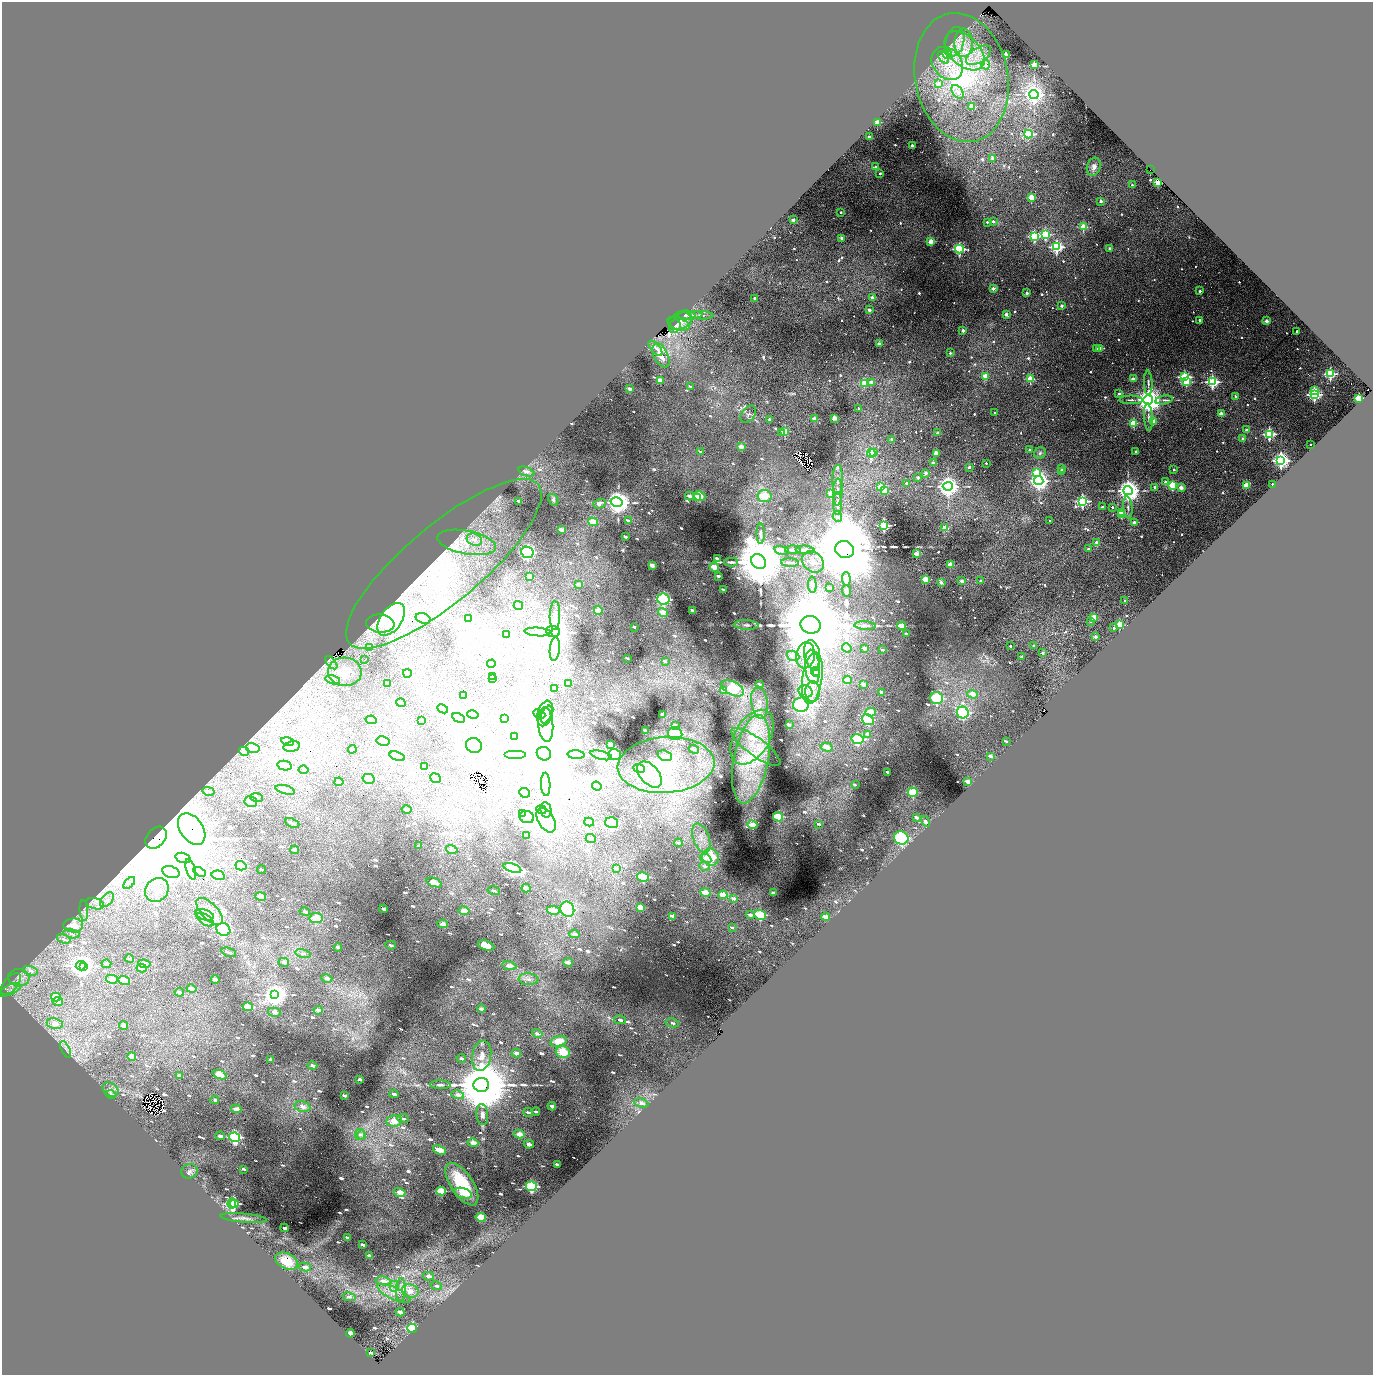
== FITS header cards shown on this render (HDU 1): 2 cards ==
NAXIS1  =                 2742
NAXIS2  =                 2745

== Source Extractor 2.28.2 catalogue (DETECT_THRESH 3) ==
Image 2742 x 2745 px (HDU 1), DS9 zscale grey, zoomed out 1/2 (1 PNG px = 2 x 2 image px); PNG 1375 x 1377 px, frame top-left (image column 2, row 2745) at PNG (2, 2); each listed source drawn as its Kron ellipse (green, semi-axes under 4 px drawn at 4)
Background 0.323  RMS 0.041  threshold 0.122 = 3 sigma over >= 5 px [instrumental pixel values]
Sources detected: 1229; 95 cannot appear on this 1/2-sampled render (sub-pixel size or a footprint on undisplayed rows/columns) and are neither listed nor drawn; of the other 1134, the 500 brightest by FLUX_AUTO listed and drawn (634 fainter detections omitted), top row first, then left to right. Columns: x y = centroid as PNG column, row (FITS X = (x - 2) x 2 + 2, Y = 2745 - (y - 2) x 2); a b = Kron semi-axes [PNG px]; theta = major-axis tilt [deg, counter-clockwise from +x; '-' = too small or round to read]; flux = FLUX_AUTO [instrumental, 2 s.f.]
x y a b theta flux
955 42 15 9 77 90
964 43 14 9 -89 130
965 51 24 14 -43 360
947 54 5 4 - 150
978 55 14 7 33 110
1006 55 2 2 - 300
943 57 7 4 -52 37
947 63 18 14 -52 170
986 65 4 4 - 34
1034 65 3 3 - 320
962 77 65 46 -78 1300
938 84 3 2 - 110
958 92 8 5 -51 49
1034 95 4 4 - 5500
972 107 3 3 - 220
877 122 2 2 - 140
1028 134 4 3 - 600
869 137 2 2 - 59
912 145 2 2 - 58
992 158 2 2 - 92
875 167 2 2 - 33
1094 167 9 6 71 74
1150 170 2 1 - 52
880 173 2 2 - 23
1158 182 3 2 - 210
1132 185 2 2 - 24
1031 197 3 3 - 300
1101 201 2 2 - 37
841 212 2 2 - 22
793 220 2 2 - 75
993 221 2 2 - 41
987 222 2 2 - 23
1083 227 3 3 - 310
1045 234 4 3 - 760
1034 236 4 3 - 950
841 238 3 2 - 65
931 242 2 2 - 180
1057 247 4 4 - 1700
959 249 4 4 - 1500
1110 249 2 2 - 58
993 288 2 2 - 82
1200 291 2 2 - 32
1027 293 2 2 - 51
872 297 2 2 - 61
754 298 2 2 - 40
1062 306 2 2 - 64
869 310 2 2 - 51
1006 314 2 2 - 95
686 315 9 4 -3 24
691 315 12 4 4 33
701 315 12 3 -2 22
1200 320 2 2 - 57
680 321 12 8 19 51
1266 321 2 2 - 130
678 324 11 6 -21 33
675 326 7 5 67 32
963 331 2 2 - 72
1297 331 2 2 - 29
879 344 2 2 - 100
656 348 9 4 -50 28
1099 348 2 2 - 66
1096 349 2 2 - 23
950 353 2 2 - 26
661 355 13 7 -64 160
1330 374 3 3 - 1200
985 376 3 2 - 190
1184 377 4 3 - 1200
1030 379 3 3 - 380
1133 379 2 2 - 130
660 380 4 3 - 82
871 382 3 3 - 56
1186 382 3 3 - 440
1212 382 4 4 - 1600
864 383 3 3 - 340
1148 383 12 3 -89 25
691 387 3 2 - 25
630 389 3 2 - 59
1314 391 4 3 - 120
1119 394 2 2 - 26
1314 394 4 3 - 2100
1235 396 2 2 - 55
1359 398 3 3 - 580
1131 400 11 3 -1 23
1148 400 5 5 - 16000
1164 400 9 4 10 25
859 409 2 2 - 36
995 413 2 2 - 22
748 414 9 6 52 27
1221 414 2 2 - 150
1148 417 14 4 -86 36
834 418 2 2 - 150
769 419 2 2 - 36
815 419 3 2 - 180
1153 421 2 2 - 130
1134 423 3 3 - 370
1246 430 2 2 - 28
785 431 3 2 - 330
782 432 3 2 - 31
937 433 2 2 - 41
1269 434 4 3 - 1200
891 439 2 2 - 41
1243 439 2 2 - 60
1310 444 2 2 - 26
741 447 4 3 - 87
1029 449 2 2 - 31
700 452 3 2 - 24
1136 452 2 2 - 45
871 453 4 4 - 720
873 453 2 2 - 140
936 453 3 2 - 190
1040 453 6 5 - 24
1281 460 4 4 - 3900
933 463 2 2 - 110
986 463 2 2 - 27
969 467 2 2 - 51
1061 468 2 2 - 37
1174 470 2 2 - 24
1061 471 2 2 - 44
526 472 8 4 -19 39
925 473 2 2 - 79
1036 473 4 3 - 350
918 478 2 2 - 49
838 480 15 5 89 48
1039 481 4 4 - 4800
1165 482 2 2 - 72
906 483 2 2 - 34
1272 484 2 2 - 22
1172 485 3 3 - 420
1246 485 2 2 - 220
948 486 5 4 - 6800
881 487 3 3 - 330
1155 487 2 2 - 39
1181 488 2 2 - 140
884 490 3 3 - 200
1128 491 5 4 - 10000
838 492 13 4 88 50
831 494 3 3 - 290
689 496 4 3 - 40
699 496 6 4 -13 180
764 496 7 6 - 220
697 497 2 2 - 33
553 500 6 4 -62 25
519 501 4 2 - 24
1082 501 4 4 - 1500
617 502 6 5 - 9400
599 504 6 4 16 60
838 504 11 4 89 48
1102 507 2 2 - 54
1112 507 2 2 - 23
1128 507 11 4 -84 30
1121 513 3 2 - 160
1122 515 2 2 - 140
837 517 5 4 - 40
628 520 3 2 - 29
1049 521 2 2 - 26
593 522 5 4 - 150
1134 522 2 2 - 74
884 525 3 3 - 1200
944 528 3 2 - 160
561 530 4 2 - 68
761 534 10 3 -90 27
626 537 3 2 - 29
474 540 8 6 -19 67
467 542 30 11 -11 310
1097 543 2 2 - 150
844 549 9 8 - 170000
1088 549 2 2 - 44
782 550 7 4 -12 56
793 550 8 3 -4 28
805 550 9 3 -4 51
527 552 6 5 - 1200
917 554 2 2 - 190
717 558 3 2 - 34
731 562 7 2 -2 22
759 562 8 6 -51 80000
813 562 12 9 -41 63
790 563 9 3 -3 25
444 564 123 38 40 2100
652 565 3 2 - 71
950 565 2 2 - 240
714 567 5 3 - 130
719 576 3 2 - 28
530 577 4 3 - 100
846 579 7 3 -86 78
925 579 3 3 - 320
962 581 2 2 - 140
980 581 2 2 - 47
941 582 2 2 - 110
579 584 4 3 - 58
812 585 8 4 -88 27
829 588 3 2 - 31
723 590 3 2 - 29
846 591 6 2 -88 24
663 599 6 5 - 1200
1125 600 2 2 - 47
518 605 5 3 - 79
598 610 5 4 - 120
693 611 4 2 - 55
663 613 5 4 - 110
555 615 14 5 88 51
1093 617 3 3 - 300
423 618 8 5 -17 22
469 618 3 2 - 25
391 619 18 10 55 2100
1090 621 3 2 - 30
380 624 14 9 -5 160
1119 624 3 3 - 390
747 625 12 5 -3 32
811 625 10 9 - 130000
865 625 11 3 -3 27
902 626 4 3 - 110
634 627 2 2 - 32
1114 628 2 2 - 54
553 631 6 5 - 11000
538 632 13 4 -3 40
555 633 3 2 - 1600
907 634 3 2 - 23
506 635 3 2 - 21
1095 637 2 2 - 110
1010 646 2 2 - 23
1034 646 2 2 - 66
370 647 4 3 - 76
847 648 5 3 - 22
865 648 3 2 - 39
555 649 12 5 85 39
883 650 3 2 - 21
1042 653 2 2 - 45
812 654 14 8 -81 150
805 655 13 9 82 120
793 656 6 5 - 76
1021 657 2 2 - 69
628 658 3 2 - 28
365 660 2 1 - 29
665 661 4 3 - 22
331 663 8 4 -52 32
491 664 4 3 - 87
812 667 17 7 -83 130
816 671 4 4 - 56
345 672 17 14 -4 210
407 673 4 3 - 38
817 673 3 3 - 31
492 677 3 3 - 51
812 678 26 10 82 240
493 679 4 2 - 61
333 680 7 4 -14 28
848 680 4 3 - 74
388 683 3 2 - 36
568 683 3 2 - 44
759 684 3 2 - 22
864 684 3 2 - 53
555 688 3 2 - 45
733 688 12 6 -27 400
724 690 3 3 - 68
806 691 7 6 - 61
812 691 10 7 90 78
882 692 3 2 - 29
973 694 5 4 - 94
463 695 3 2 - 32
936 698 6 6 - 500
759 702 16 8 -83 100
401 703 5 3 - 70
801 705 8 7 - 1800
443 709 6 4 -26 55
871 712 5 4 - 120
963 712 6 5 - 1200
545 713 13 7 73 64
539 714 6 4 -25 30
547 714 9 5 65 31
473 715 6 3 -12 29
663 715 3 2 - 97
459 718 6 4 -29 29
505 719 4 3 - 96
371 720 5 3 - 56
868 720 6 5 - 360
421 721 3 2 - 35
546 725 17 7 -86 120
675 725 3 2 - 34
789 725 3 2 - 41
645 731 3 2 - 25
675 734 7 6 - 400
868 734 4 3 - 49
514 737 4 3 - 99
752 737 30 17 59 420
857 739 6 5 - 730
288 741 6 4 -12 57
383 741 6 4 -11 73
1006 741 3 2 - 25
474 745 8 7 - 810
611 745 4 3 - 98
291 746 8 5 11 28
756 747 29 9 -36 130
826 747 6 4 -16 75
253 748 7 4 -14 72
352 749 4 2 - 33
694 749 5 4 - 31
244 751 5 4 - 54
516 754 11 3 0 41
544 754 7 6 - 91000
615 754 6 5 - 340
576 755 8 3 -3 24
601 755 11 4 -15 27
397 756 8 4 -18 32
665 756 7 5 -20 44
991 756 4 3 - 31
751 759 45 17 79 750
666 765 48 28 4 660
285 766 7 4 -12 68
424 766 4 2 - 28
639 768 6 4 -21 55
304 770 5 3 - 29
888 772 3 2 - 29
650 774 15 9 -49 180
435 778 5 4 - 280
369 779 6 5 - 270
339 782 4 3 - 74
968 782 3 3 - 87
546 784 11 4 -87 40
855 785 2 2 - 24
597 786 5 3 - 41
285 790 10 4 -15 23
209 791 6 3 -13 27
913 792 5 4 - 330
525 793 5 4 - 250
256 797 6 4 -8 22
251 802 6 5 - 250
407 810 5 3 - 36
541 810 5 3 - 24
546 810 8 5 -78 28
523 813 4 3 - 170
527 817 7 6 - 3400
778 817 5 4 - 220
917 818 4 2 - 52
546 820 13 8 -60 100
925 821 6 4 -58 27
589 822 5 3 - 47
292 823 7 2 -23 52
612 823 6 5 - 310
819 824 4 3 - 22
752 825 5 4 - 110
192 829 17 11 -55 3500
526 835 3 2 - 37
156 838 12 9 50 170000
701 838 15 8 -69 100
901 838 7 6 - 890
591 839 5 3 - 76
678 843 4 3 - 32
419 846 4 2 - 22
452 849 6 4 -16 62
295 850 4 3 - 48
711 857 9 8 - 300
183 858 8 5 -18 40
706 858 6 4 -29 38
241 866 5 4 - 550
705 866 5 3 - 36
512 868 9 4 -17 3100
616 868 4 3 - 45
191 869 10 4 -72 44
261 870 4 2 - 30
171 872 9 5 -19 52
199 872 7 4 -27 25
218 875 7 4 -15 82
643 877 6 4 -13 320
129 883 7 3 44 25
434 883 8 4 -21 110
526 888 4 3 - 52
157 890 13 11 49 84
494 891 6 3 -12 25
706 892 5 4 - 120
774 893 3 2 - 62
723 895 4 3 - 130
260 896 5 3 - 65
734 899 4 2 - 44
107 900 9 5 45 45
95 904 9 5 -16 48
640 907 4 3 - 120
384 909 4 3 - 48
567 909 8 7 - 740
84 910 10 4 -85 31
553 910 6 4 -10 100
209 911 17 8 -45 130
464 911 5 3 - 71
305 912 5 3 - 28
205 915 10 5 -15 89
750 915 4 3 - 40
760 915 6 4 -25 330
672 916 3 2 - 32
826 917 4 3 - 73
316 918 6 5 - 130
205 920 10 5 -34 45
443 924 5 3 - 59
73 925 10 7 -3 150
732 928 3 2 - 24
223 930 7 6 - 930
71 934 8 4 -12 23
574 934 5 3 - 41
64 939 7 4 -17 26
391 945 5 3 - 24
486 945 8 4 -19 140
338 947 4 2 - 33
229 952 8 2 -20 45
303 954 7 4 -12 26
129 959 5 3 - 33
284 962 5 3 - 30
568 962 5 3 - 49
106 964 5 3 - 54
144 964 6 3 -8 56
81 966 5 4 - 6500
83 966 2 2 - 440
509 966 7 4 -11 57
142 968 5 3 - 110
30 971 8 4 -17 37
19 978 11 8 -5 61
327 978 5 3 - 45
112 979 6 4 -13 120
215 979 4 2 - 48
528 979 10 6 -5 44
124 981 6 4 -17 120
11 984 13 7 48 64
191 989 5 3 - 64
10 990 12 5 24 45
179 992 5 3 - 36
274 995 4 3 - 14000
56 997 5 3 - 110
58 1002 5 3 - 38
248 1007 5 3 - 120
481 1009 4 3 - 33
318 1010 4 3 - 58
274 1012 6 4 -13 52
620 1020 6 3 -12 31
672 1023 7 4 -12 28
55 1024 8 5 -10 68
124 1026 4 3 - 63
537 1033 5 3 - 33
558 1041 8 5 16 160
66 1049 9 4 -63 23
563 1052 7 5 -18 190
516 1053 5 3 - 43
132 1056 4 3 - 86
482 1056 15 9 79 88
461 1058 4 2 - 24
271 1059 4 2 - 23
312 1066 5 3 - 37
179 1075 4 2 - 27
220 1075 8 4 -20 120
360 1079 4 2 - 34
440 1085 10 3 -3 22
481 1085 8 7 - 89000
111 1089 8 6 -35 32
111 1094 5 3 - 42
394 1094 4 2 - 33
344 1095 4 2 - 27
457 1095 6 4 -13 58
215 1100 4 3 - 25
641 1103 7 4 -17 48
302 1106 8 5 -13 80
552 1106 4 2 - 44
236 1109 5 3 - 72
536 1111 4 2 - 27
528 1112 5 3 - 28
482 1115 10 6 -84 38
403 1118 6 3 -7 23
394 1121 8 5 8 110
360 1134 5 5 - 34
519 1134 5 3 - 83
362 1135 5 4 - 23
220 1136 4 3 - 34
234 1137 5 4 - 1400
473 1143 5 4 - 81
529 1144 5 3 - 56
439 1150 7 4 -20 110
557 1164 4 2 - 37
244 1169 4 2 - 26
189 1171 8 7 - 31
462 1184 24 11 -56 540
531 1186 5 4 - 750
441 1191 5 4 - 190
400 1192 6 4 -15 82
463 1193 9 4 -18 110
232 1203 5 4 - 880
234 1204 4 3 - 350
481 1217 5 4 - 140
244 1218 23 4 -5 53
285 1228 4 2 - 42
347 1237 4 2 - 26
362 1245 4 2 - 32
369 1255 4 2 - 39
287 1261 12 7 -26 210
305 1267 6 4 -12 48
428 1276 5 3 - 49
383 1281 7 4 -11 66
394 1286 5 4 - 26
436 1286 6 3 -13 27
401 1290 12 5 88 56
410 1291 8 6 -18 88
394 1293 18 6 -25 96
349 1297 7 4 -13 32
400 1312 4 3 - 77
412 1328 5 4 - 620
350 1333 4 3 - 89
371 1353 4 2 - 36
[634 fainter detections neither listed nor drawn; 95 sub-pixel or undisplayed-footprint detections neither listed nor drawn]